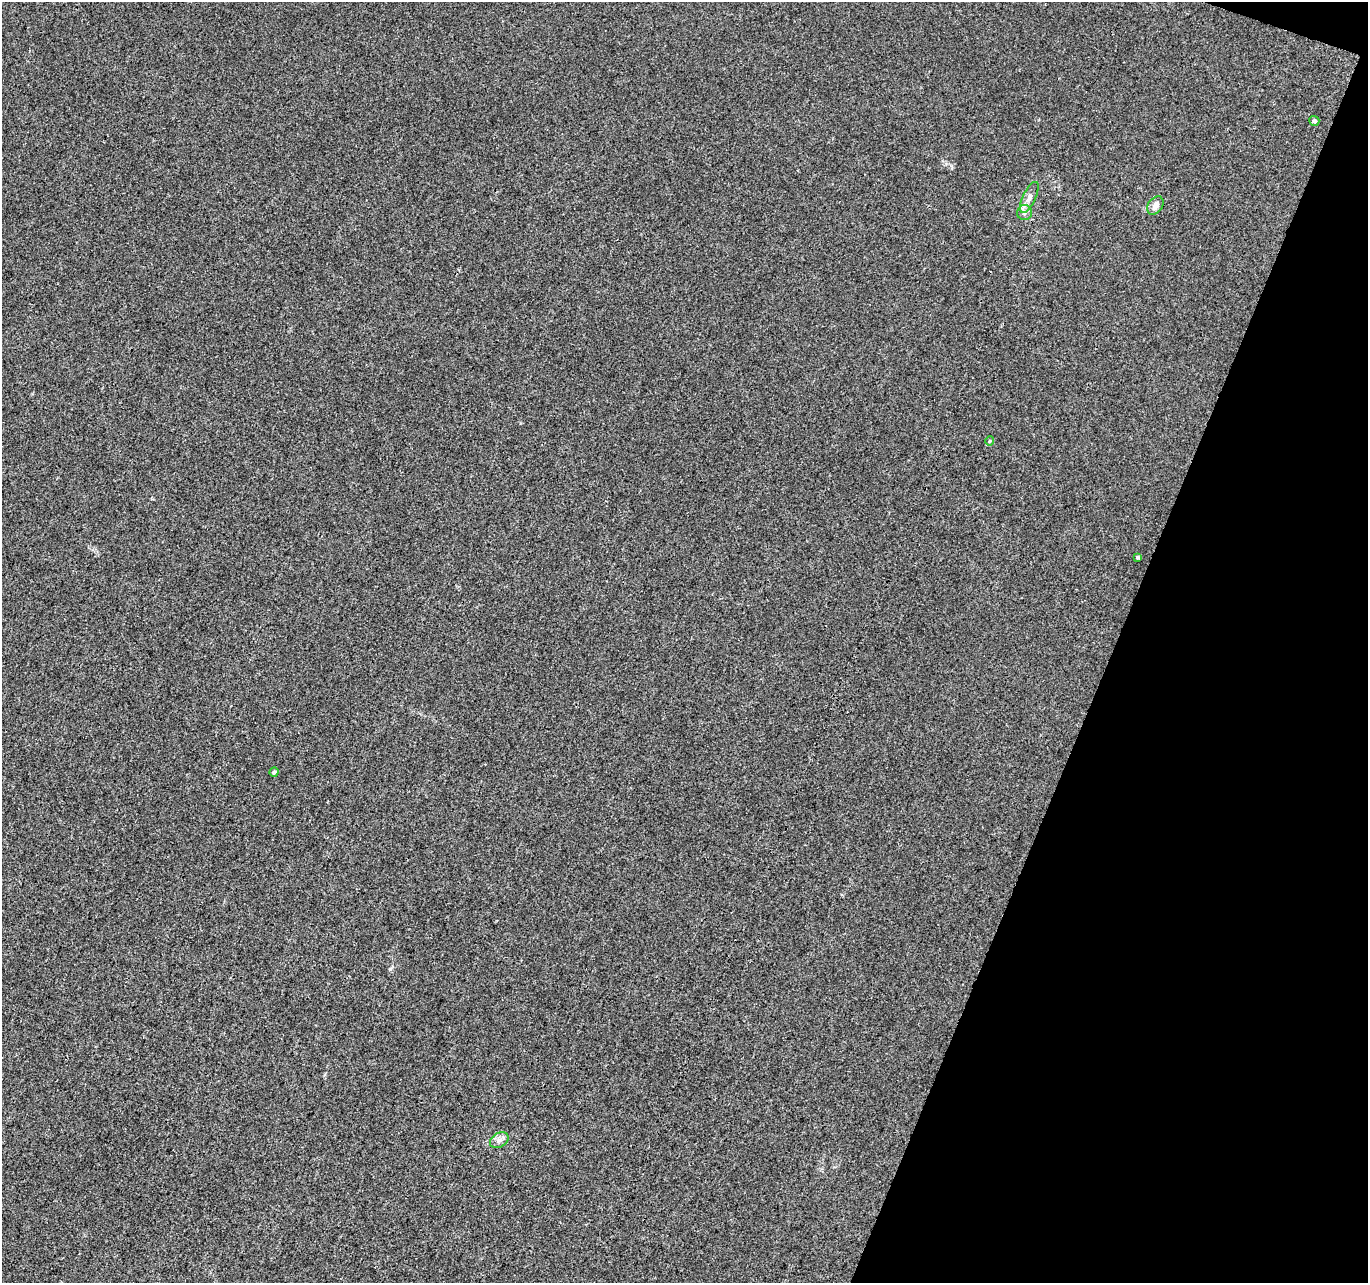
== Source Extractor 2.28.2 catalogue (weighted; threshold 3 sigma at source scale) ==
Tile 8 of 4 x 4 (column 4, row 2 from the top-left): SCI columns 4109-5474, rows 2843-4123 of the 5475 x 5619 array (HDU 1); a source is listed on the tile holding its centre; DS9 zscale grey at full resolution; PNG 1370 x 1285 px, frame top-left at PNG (2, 2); each listed source drawn as its Kron ellipse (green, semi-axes under 4 px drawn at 4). Shown black and unused: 19% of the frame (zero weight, under 3 of 4 exposures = <1% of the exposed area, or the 3 px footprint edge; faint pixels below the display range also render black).
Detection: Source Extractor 2.28.2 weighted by HDU 2 'WHT'; one run over the whole footprint, this tile lists its part. Background 0.00347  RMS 0.0029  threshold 0.0132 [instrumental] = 3 sigma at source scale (4.5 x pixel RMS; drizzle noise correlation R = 1.50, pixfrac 1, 0.0396/0.0396 arcsec/px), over >= 5 px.
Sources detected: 8; all 8 listed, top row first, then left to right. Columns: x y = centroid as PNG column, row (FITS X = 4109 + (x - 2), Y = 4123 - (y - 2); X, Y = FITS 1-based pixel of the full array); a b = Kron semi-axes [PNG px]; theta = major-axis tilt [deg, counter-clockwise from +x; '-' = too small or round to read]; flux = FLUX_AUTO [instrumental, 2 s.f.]
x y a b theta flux
1314 121 5 4 - 0.61
1029 197 17 6 64 1.8
1155 205 10 7 54 1.8
1025 213 7 7 - 0.99
990 441 4 4 - 0.33
1137 557 3 3 - 0.63
274 772 4 4 - 0.5
499 1140 10 7 33 1.3